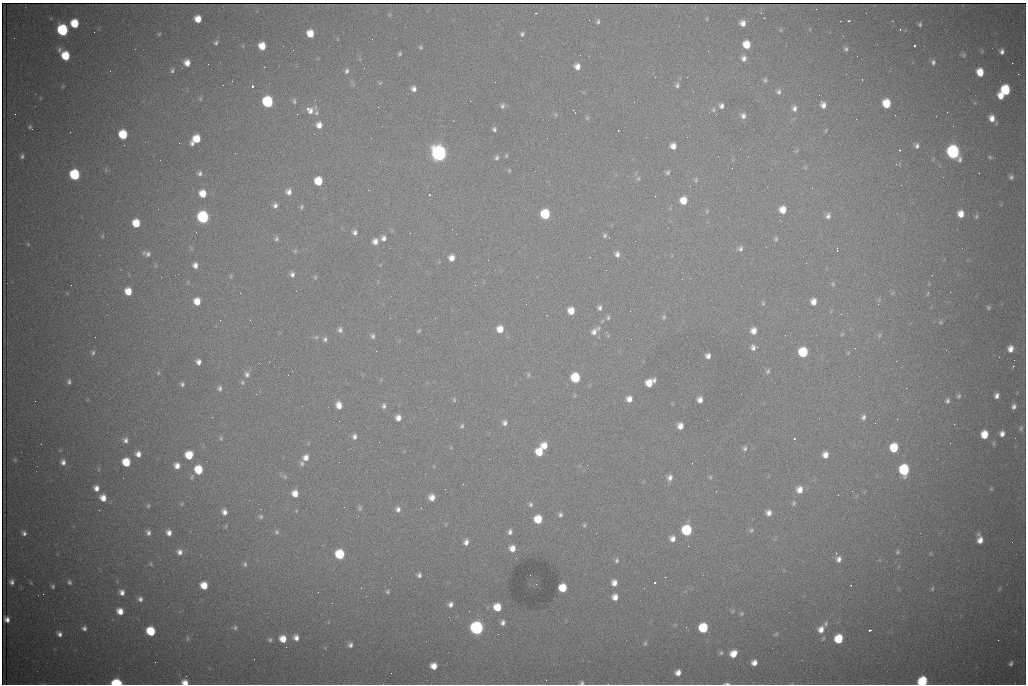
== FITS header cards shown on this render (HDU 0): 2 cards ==
NAXIS1  =                 1024 /fastest changing axis
NAXIS2  =                  682 /next to fastest changing axis

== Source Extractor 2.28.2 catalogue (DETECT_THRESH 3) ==
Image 1024 x 682 px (HDU 0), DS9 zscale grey, 1 PNG px = 1 image px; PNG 1028 x 686 px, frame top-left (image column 1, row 682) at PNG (2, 3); no overlay
Background 3010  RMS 34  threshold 103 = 3 sigma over >= 5 px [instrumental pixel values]
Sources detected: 344; all 344 listed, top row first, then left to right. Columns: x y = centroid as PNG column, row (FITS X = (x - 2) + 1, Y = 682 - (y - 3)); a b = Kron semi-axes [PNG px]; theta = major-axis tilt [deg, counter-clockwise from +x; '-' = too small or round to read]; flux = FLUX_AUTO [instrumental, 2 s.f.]
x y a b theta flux
536 13 3 2 - 2.1e+03
761 13 3 2 - 2.1e+03
389 15 6 4 89 2.8e+03
764 18 2 2 - 1.4e+03
198 19 6 6 - 3.2e+04
707 19 5 3 - 2.1e+03
598 21 6 4 68 5.0e+03
849 21 3 2 - 2.4e+03
74 23 7 6 - 6.9e+04
743 23 6 5 - 1.5e+04
920 24 5 4 - 4.0e+03
62 30 7 6 - 2.5e+05
781 30 6 4 89 2.2e+03
900 30 3 3 - 1.9e+03
94 32 2 2 - 1.1e+03
310 33 6 6 - 3.8e+04
159 34 4 4 - 2.7e+03
522 34 6 5 - 5.0e+03
14 38 2 2 - 1.4e+03
216 43 6 5 - 4.9e+03
747 45 7 6 - 4.3e+04
262 46 6 6 - 3.9e+04
914 46 3 3 - 7.1e+03
420 47 5 4 - 3.3e+03
846 49 6 5 - 5.6e+03
293 50 2 2 - 8.8e+02
1002 51 5 4 - 8.8e+03
399 54 4 4 - 3.6e+03
65 55 9 6 -51 7.7e+04
963 55 7 4 -22 3.8e+03
857 56 2 2 - 1.8e+03
744 58 7 6 - 1.1e+04
933 62 7 5 -78 6.9e+03
187 63 6 6 - 2.1e+04
1012 63 2 2 - 2.2e+03
208 64 2 2 - 2.9e+03
577 66 6 5 - 1.7e+04
172 71 6 5 - 5.4e+03
347 71 7 5 77 6.1e+03
980 72 7 6 - 4.4e+04
1018 74 2 2 - 1.5e+04
687 77 2 2 - 1.1e+03
862 79 3 2 - 5.4e+03
765 80 7 5 72 4.6e+03
380 83 5 5 - 2.8e+03
677 85 6 6 - 5.9e+03
63 86 6 4 71 2.1e+03
252 86 3 3 - 1.0e+05
414 89 6 6 - 1.1e+04
1005 90 7 7 - 1.3e+05
778 92 7 6 - 7.0e+03
1001 96 6 5 - 2.6e+04
200 98 6 5 - 3.5e+03
315 100 2 2 - 1.1e+03
294 101 8 5 85 4.9e+03
821 101 3 3 - 2.2e+03
267 102 7 6 - 2.3e+05
634 102 2 2 - 9.7e+02
886 103 7 6 - 6.4e+04
823 105 6 6 - 1.2e+04
502 106 7 6 - 6.4e+03
721 106 6 5 - 8.6e+03
794 108 7 6 - 9.0e+03
308 109 5 5 - 5.1e+03
713 110 6 6 - 4.8e+03
310 111 10 7 62 1.5e+04
947 112 2 2 - 3.2e+03
316 113 7 6 - 6.3e+03
297 114 2 2 - 2.5e+03
743 116 7 6 - 9.5e+03
587 118 6 5 - 3.7e+03
992 118 8 6 -80 2.0e+04
319 125 7 7 - 1.8e+04
382 126 2 2 - 1.8e+03
30 127 5 3 - 4.1e+03
494 129 4 4 - 5.2e+03
825 131 5 3 - 2.4e+03
123 134 7 6 - 9.3e+04
196 139 9 6 45 5.7e+04
179 143 2 2 - 3.7e+03
673 146 7 6 - 1.8e+04
917 146 6 5 - 7.0e+03
740 149 2 2 - 2.7e+03
899 150 3 2 - 3.2e+03
953 152 8 7 - 5.6e+05
235 153 2 2 - 1.3e+03
439 153 8 7 - 1.1e+06
22 156 6 4 83 5.7e+03
506 156 5 4 - 2.9e+03
990 157 6 5 - 3.5e+03
497 158 6 5 - 5.2e+03
509 170 5 4 - 2.7e+03
667 172 7 6 - 5.8e+03
200 173 6 6 - 6.7e+03
979 173 2 2 - 1.1e+03
75 175 7 6 - 1.8e+05
1011 177 6 6 - 6.6e+03
638 179 7 5 -89 4.8e+03
696 180 6 6 - 4.6e+03
318 181 7 6 - 6.3e+04
901 185 2 2 - 1.6e+03
812 188 3 2 - 3.2e+03
368 190 2 2 - 9.0e+03
289 192 7 7 - 1.2e+04
203 193 7 6 - 3.6e+04
429 195 3 2 - 2.3e+03
683 201 7 6 - 3.8e+04
275 205 6 6 - 7.9e+03
301 207 6 5 - 4.3e+03
783 210 7 6 - 3.0e+04
707 211 6 5 - 3.4e+03
545 214 7 6 - 1.3e+05
961 214 7 6 - 2.4e+04
828 216 7 6 - 8.8e+03
976 216 6 5 - 4.3e+03
203 217 7 6 - 3.5e+05
780 220 3 2 - 2.3e+03
136 223 7 6 - 5.6e+04
355 232 6 6 - 8.3e+03
605 235 5 5 - 4.8e+03
102 236 6 5 - 2.9e+03
383 238 7 6 - 1.0e+04
276 239 7 5 -88 5.7e+03
776 239 6 5 - 4.3e+03
375 241 7 6 - 1.6e+04
28 244 5 4 - 2.7e+03
740 249 7 6 - 8.0e+03
837 250 4 2 - 2.3e+03
295 251 6 5 - 3.7e+03
148 254 8 7 - 1.0e+04
617 254 8 6 -74 1.0e+04
451 258 6 5 - 1.8e+04
488 260 2 2 - 1.9e+03
806 263 2 2 - 1.3e+03
195 265 7 6 - 1.3e+04
606 270 2 2 - 1.1e+03
292 274 6 6 - 8.3e+03
932 275 2 2 - 1.3e+03
231 276 6 4 51 3.4e+03
315 277 6 5 - 3.3e+03
188 282 6 4 71 2.6e+03
833 284 7 5 -90 3.7e+03
71 285 2 2 - 6.9e+03
128 291 7 6 - 3.8e+04
950 292 2 2 - 1.0e+03
240 293 2 2 - 9.4e+02
893 293 6 4 70 2.6e+03
928 293 7 3 71 2.4e+03
197 301 7 6 - 3.5e+04
813 302 7 6 - 2.0e+04
763 303 6 4 68 3.0e+03
878 304 2 2 - 1.3e+03
988 307 6 5 - 3.8e+03
599 308 5 4 - 6.9e+03
571 311 6 6 - 3.0e+04
841 314 3 2 - 2.6e+03
608 317 6 4 89 4.3e+03
664 317 7 5 78 4.4e+03
220 320 2 2 - 1.0e+03
941 322 7 5 38 3.8e+03
500 329 7 7 - 3.0e+04
340 330 8 6 82 8.0e+03
419 331 5 3 - 2.8e+03
754 331 7 6 - 2.0e+04
594 332 11 7 58 1.5e+04
842 334 6 4 44 2.8e+03
879 335 7 5 68 3.6e+03
373 336 7 6 - 6.2e+03
316 337 6 5 - 3.9e+03
325 339 7 6 - 6.4e+03
752 345 3 3 - 6.5e+03
753 348 7 5 26 7.4e+03
1010 349 7 6 - 1.8e+04
803 352 7 6 - 1.2e+05
93 353 7 5 72 5.4e+03
848 353 5 4 - 2.1e+03
708 356 6 5 - 1.2e+04
1014 360 2 2 - 2.3e+03
198 362 5 5 - 1.1e+04
1013 366 2 2 - 1.8e+04
768 371 8 5 63 5.5e+03
158 373 5 4 - 3.1e+03
247 374 9 7 89 9.8e+03
288 375 2 2 - 1.5e+03
528 375 7 5 75 3.9e+03
575 378 7 6 - 1.1e+05
69 382 6 4 -89 5.6e+03
242 382 6 5 - 4.0e+03
649 383 9 6 34 4.0e+04
182 384 5 5 - 5.3e+03
220 388 7 5 89 6.5e+03
256 394 2 2 - 1.8e+03
959 396 6 5 - 4.3e+03
997 396 6 5 - 1.1e+04
629 399 6 6 - 1.8e+04
454 400 6 5 - 3.8e+03
700 400 6 5 - 1.4e+04
35 401 2 2 - 1.5e+03
947 401 6 5 - 6.1e+03
339 405 8 7 - 2.2e+04
384 406 7 5 88 7.4e+03
1014 406 6 5 - 9.1e+03
863 417 6 5 - 6.7e+03
398 418 6 5 - 1.6e+04
897 419 2 2 - 1.1e+03
339 421 2 2 - 1.2e+03
504 423 7 6 - 9.0e+03
875 423 2 2 - 1.8e+03
954 424 2 2 - 9.6e+03
462 426 7 5 74 5.1e+03
680 426 6 5 - 1.8e+04
1021 428 8 5 75 5.6e+03
984 434 7 6 - 4.6e+04
1002 434 6 5 - 1.3e+04
354 436 7 6 - 9.2e+03
221 438 6 5 - 3.5e+03
794 438 3 3 - 7.4e+03
125 440 7 6 - 9.2e+03
994 443 9 3 85 3.7e+03
544 446 7 6 - 2.8e+04
745 448 6 5 - 5.5e+03
894 448 7 6 - 7.7e+04
539 452 7 6 - 5.0e+04
138 454 6 6 - 1.6e+04
189 455 7 6 - 5.1e+04
825 455 6 6 - 1.8e+04
306 457 8 7 - 1.7e+04
15 460 6 5 - 3.3e+03
63 462 7 6 - 1.1e+04
126 462 7 6 - 6.5e+04
302 463 7 6 - 6.2e+03
177 465 6 6 - 1.6e+04
587 465 2 2 - 5.3e+03
99 469 6 3 71 2.7e+03
198 469 7 6 - 6.8e+04
904 470 8 6 -88 1.9e+05
285 476 7 5 -69 4.7e+03
192 477 7 5 76 3.8e+03
670 477 8 6 73 1.2e+04
710 477 5 4 - 3.3e+03
463 484 2 2 - 1.5e+03
96 488 7 6 - 1.5e+04
991 489 5 4 - 3.0e+03
799 490 8 7 - 2.1e+04
716 491 3 2 - 2.3e+03
852 491 2 2 - 1.6e+03
295 493 7 6 - 2.6e+04
432 497 6 6 - 1.9e+04
103 498 8 7 - 2.4e+04
794 503 7 5 82 4.2e+03
182 504 6 4 62 2.8e+03
531 504 6 6 - 5.2e+03
148 506 6 4 75 3.4e+03
344 507 2 2 - 4.0e+03
360 508 7 6 - 4.9e+03
421 508 2 2 - 1.1e+03
398 509 7 7 - 9.8e+03
99 510 2 2 - 1.1e+03
224 512 7 6 - 1.3e+04
769 513 5 5 - 1.3e+04
560 514 6 5 - 5.8e+03
261 516 7 6 - 6.1e+03
538 519 7 6 - 5.8e+04
584 525 5 5 - 3.9e+03
226 526 6 3 71 2.7e+03
687 530 7 7 - 1.7e+05
751 530 6 5 - 4.3e+03
277 532 7 6 - 5.8e+03
510 532 6 5 - 7.6e+03
24 533 5 4 - 7.1e+03
148 533 6 5 - 8.2e+03
169 533 7 6 - 1.4e+04
672 539 7 6 - 1.4e+04
980 539 9 5 -80 2.1e+04
466 542 7 6 - 1.2e+04
512 548 7 6 - 2.1e+04
179 552 8 8 - 1.4e+04
897 552 7 6 - 5.1e+03
836 553 3 3 - 3.0e+03
340 554 7 6 - 1.2e+05
839 559 8 6 69 1.2e+04
617 560 6 5 - 5.2e+03
151 564 6 5 - 3.6e+03
245 564 7 6 - 5.6e+03
419 575 6 6 - 7.6e+03
665 577 2 2 - 1.2e+03
12 582 6 5 - 9.2e+03
69 582 6 4 -53 5.3e+03
31 583 5 4 - 2.5e+03
614 583 7 6 - 1.6e+04
654 583 3 3 - 1.0e+05
536 584 2 2 - 1.1e+03
204 585 7 6 - 4.1e+04
851 585 3 2 - 1.8e+03
53 586 4 4 - 4.1e+03
563 588 6 6 - 5.8e+04
644 588 2 2 - 1.2e+03
932 588 8 5 73 4.9e+03
999 589 6 4 71 2.7e+03
122 592 7 6 - 1.3e+04
387 592 5 5 - 3.9e+03
43 594 2 2 - 2.8e+03
366 596 2 2 - 9.6e+02
615 597 7 6 - 1.9e+04
140 599 8 7 - 1.0e+04
451 604 8 7 - 1.2e+04
497 607 7 7 - 5.0e+04
120 611 7 6 - 2.6e+04
733 611 6 4 88 3.1e+03
741 613 5 5 - 3.7e+03
7 619 6 5 - 1.3e+04
503 623 7 7 - 1.0e+04
826 623 7 6 - 5.8e+03
686 627 2 2 - 1.0e+03
84 628 6 5 - 7.3e+03
235 628 7 6 - 5.5e+03
477 628 7 7 - 5.6e+05
703 628 7 6 - 1.1e+05
821 629 8 7 - 2.1e+04
870 630 4 2 - 9.4e+03
151 631 7 6 - 9.9e+04
59 634 6 5 - 9.6e+03
776 634 6 4 26 3.1e+03
296 638 7 6 - 1.4e+04
823 638 7 4 63 3.4e+03
187 639 9 5 74 5.2e+03
283 639 7 6 - 3.2e+04
838 639 7 6 - 8.4e+04
270 640 6 6 - 4.8e+03
998 640 2 2 - 1.4e+03
645 643 7 5 78 4.4e+03
350 645 6 6 - 8.4e+03
721 653 6 5 - 4.8e+03
733 654 7 6 - 3.0e+04
254 659 2 2 - 5.4e+03
754 663 5 5 - 1.6e+04
1011 663 7 6 - 6.9e+03
434 666 6 6 - 2.4e+04
678 673 6 5 - 1.6e+04
922 681 7 6 - 1.6e+05
185 682 6 5 - 2.2e+04
116 683 8 4 -4 1.4e+05
581 683 5 4 - 5.0e+03
727 683 7 3 -2 5.1e+03
At the frame edge (FLAGS 8, measured only in part): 5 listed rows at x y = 922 681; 185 682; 116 683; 581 683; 727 683

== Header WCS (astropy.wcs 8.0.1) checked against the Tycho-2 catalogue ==
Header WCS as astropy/WCSLIB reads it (CRVAL/CRPIX/CD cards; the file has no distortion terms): RA---TAN/DEC--TAN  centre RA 07:09:15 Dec +30:56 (107.31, +30.93 deg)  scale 1.44 arcsec/px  FOV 24.5' x 16.3'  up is -93 deg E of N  parity flipped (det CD > 0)
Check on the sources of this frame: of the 60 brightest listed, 4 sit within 2.2 arcsec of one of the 10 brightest Tycho-2 stars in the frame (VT <= 12.48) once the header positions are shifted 1.24 arcsec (1.10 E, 0.58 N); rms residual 1.38 arcsec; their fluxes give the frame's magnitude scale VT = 25.81 - 2.5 log10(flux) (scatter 0.18 mag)
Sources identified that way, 4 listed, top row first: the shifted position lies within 2.2 arcsec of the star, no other Tycho-2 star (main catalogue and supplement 1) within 4.4 arcsec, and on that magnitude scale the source's flux lands within +1.5 / -3 mag of the star's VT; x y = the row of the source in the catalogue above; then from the Tycho-2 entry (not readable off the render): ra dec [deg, ICRS J2000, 3 dp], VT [Tycho-2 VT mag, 2 dp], TYC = Tycho-2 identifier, HIP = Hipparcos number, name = IAU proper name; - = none
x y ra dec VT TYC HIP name
439 153 107.226 +30.900 10.76 2438-883-1 - -
75 175 107.244 +30.756 12.13 2438-718-1 - -
203 217 107.261 +30.807 12.26 2438-856-1 - -
477 628 107.445 +30.924 11.38 2438-1056-1 - -